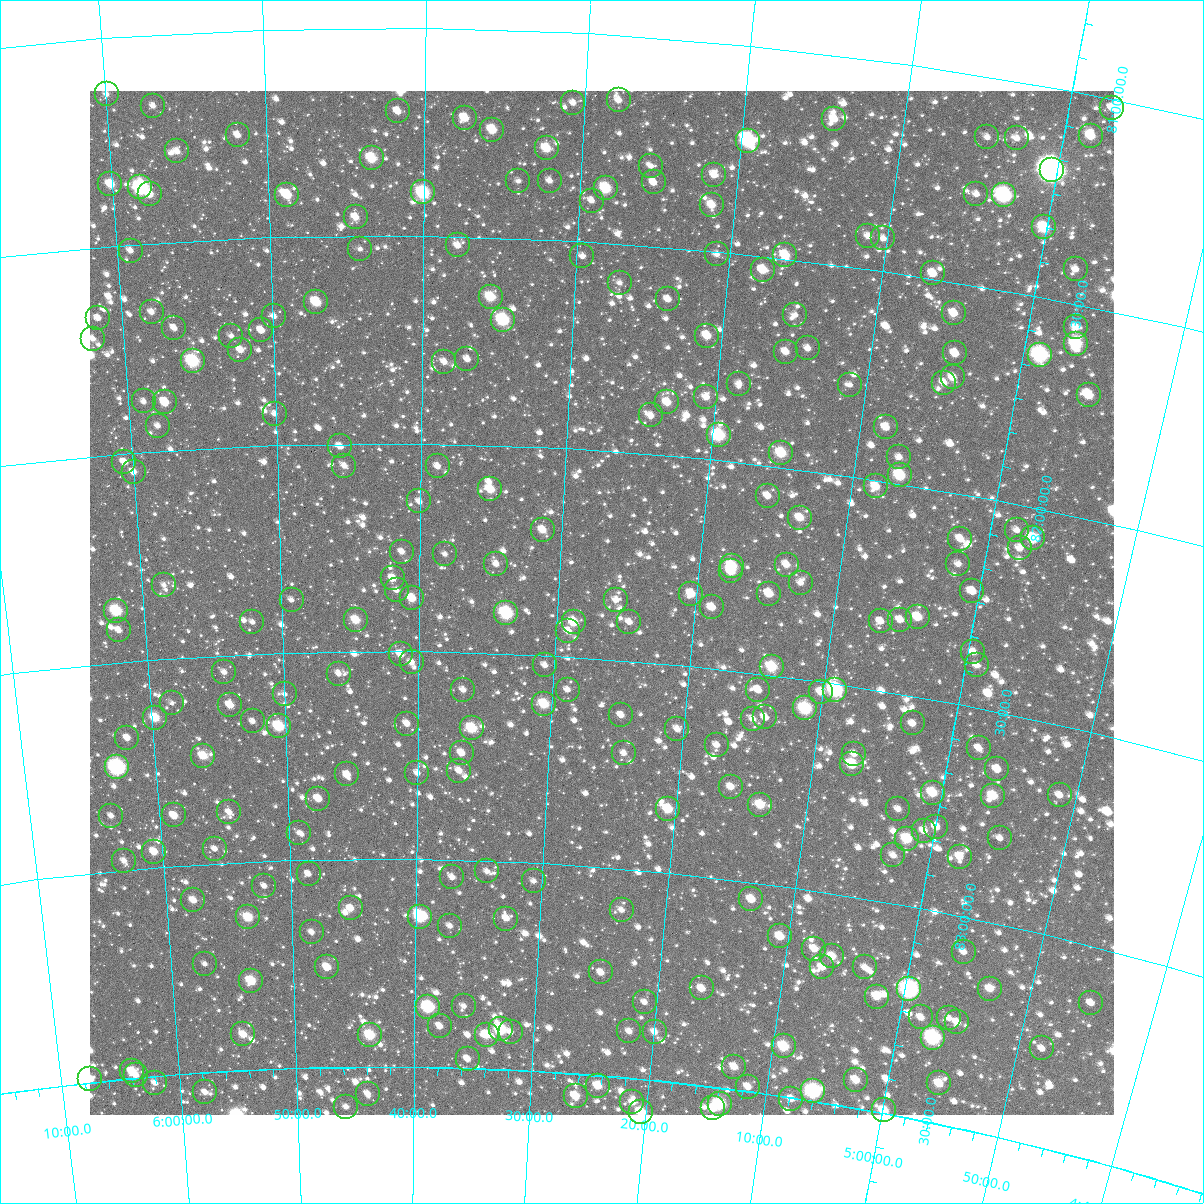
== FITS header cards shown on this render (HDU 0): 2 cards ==
NAXIS1  =                 1024
NAXIS2  =                 1024

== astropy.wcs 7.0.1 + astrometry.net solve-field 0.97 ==
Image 1024 x 1024 px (HDU 0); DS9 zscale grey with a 90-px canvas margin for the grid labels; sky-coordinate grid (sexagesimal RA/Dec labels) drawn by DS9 from the SOLVED WCS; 261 Tycho-2 reference stars matched to detected sources circled (green)
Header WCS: RA---TAN-SIP/DEC--TAN-SIP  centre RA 05:26:48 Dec +82:22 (81.70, +82.36 deg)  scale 8.66 arcsec/px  FOV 147.9' x 147.9'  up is +176 deg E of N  parity flipped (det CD > 0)
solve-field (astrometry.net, Tycho-2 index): VERIFIED the header's WCS against the Tycho-2 star catalogue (verified at 6 index scales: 15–261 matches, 0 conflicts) and refined it, rather than solving blind
Solved WCS: RA---TAN-SIP/DEC--TAN-SIP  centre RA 05:26:48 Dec +82:22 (81.70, +82.36 deg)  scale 8.66 arcsec/px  FOV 147.9' x 147.9'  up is +176 deg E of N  parity flipped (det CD > 0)
The solver's refit moves the header's centre by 0.17 arcsec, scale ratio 1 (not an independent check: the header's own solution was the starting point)
Tycho-2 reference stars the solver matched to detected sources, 261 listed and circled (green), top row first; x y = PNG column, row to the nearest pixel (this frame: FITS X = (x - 90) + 1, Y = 1024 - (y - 91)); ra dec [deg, ICRS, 3 dp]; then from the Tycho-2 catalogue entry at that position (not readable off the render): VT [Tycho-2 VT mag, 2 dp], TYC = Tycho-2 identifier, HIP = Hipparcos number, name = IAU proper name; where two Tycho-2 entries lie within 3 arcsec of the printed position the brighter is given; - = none
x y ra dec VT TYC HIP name
107 94 89.977 +81.135 11.53 4536-790-1 - -
619 100 81.969 +81.155 11.09 4536-944-1 - -
573 103 82.678 +81.168 11.94 4536-477-1 - -
153 106 89.263 +81.171 11.71 4536-945-1 - -
1112 108 74.355 +81.020 11.32 4523-644-1 - -
398 111 85.427 +81.200 10.90 4536-937-1 - -
465 118 84.368 +81.215 10.28 4536-633-1 - -
834 119 78.583 +81.152 10.73 4523-426-1 - -
492 130 83.930 +81.241 9.99 4536-930-1 - -
238 135 87.958 +81.250 11.23 4536-553-1 - -
1091 136 74.587 +81.096 10.35 4523-661-1 - -
987 137 76.172 +81.143 11.93 4523-676-1 - -
1017 138 75.717 +81.134 11.68 4523-836-1 - -
748 141 79.883 +81.227 8.21 4523-563-1 - -
547 148 83.061 +81.281 10.20 4536-502-1 - -
177 151 88.928 +81.283 11.20 4536-829-1 - -
372 158 85.840 +81.313 9.63 4536-389-1 - -
651 166 81.388 +81.309 11.96 4536-803-1 - -
1052 170 75.086 +81.194 5.24 4523-1181-1 23265 -
714 175 80.374 +81.317 11.01 4536-452-1 - -
518 181 83.492 +81.362 12.63 4536-830-1 - -
550 181 82.991 +81.358 11.53 4536-928-1 - -
654 182 81.325 +81.347 11.35 4536-800-1 - -
110 184 90.022 +81.351 10.03 4537-814-1 - -
140 187 89.547 +81.364 7.99 4536-346-1 28249 -
606 188 82.085 +81.369 9.33 4536-412-1 - -
423 192 85.015 +81.395 8.68 4536-807-1 - -
150 194 89.405 +81.382 10.41 4536-608-1 - -
976 194 76.194 +81.283 11.67 4523-269-1 - -
287 195 87.199 +81.399 10.42 4536-565-1 - -
1004 195 75.761 +81.274 7.98 4523-663-1 - -
592 201 82.299 +81.401 11.70 4536-966-1 - -
712 205 80.369 +81.390 10.48 4536-751-1 - -
356 217 86.101 +81.455 10.75 4536-760-1 - -
1044 227 75.046 +81.333 9.52 4523-465-1 - -
868 236 77.808 +81.421 11.38 4523-815-1 - -
883 238 77.563 +81.422 11.46 4523-745-1 - -
458 245 84.437 +81.522 11.23 4536-687-1 - -
360 249 86.031 +81.531 12.09 4536-576-1 - -
131 251 89.778 +81.514 11.60 4536-662-1 - -
717 254 80.211 +81.507 11.52 4536-638-1 - -
785 255 79.104 +81.492 9.87 4523-687-1 - -
582 256 82.396 +81.536 12.06 4536-440-1 - -
1076 269 74.420 +81.418 11.93 4523-155-1 - -
763 270 79.439 +81.533 10.16 4523-517-1 - -
933 273 76.683 +81.488 10.75 4523-318-1 - -
620 283 81.761 +81.594 11.98 4536-810-1 - -
491 297 83.878 +81.643 9.61 4536-690-1 - -
668 299 80.944 +81.625 11.59 4536-531-1 - -
316 302 86.764 +81.658 9.80 4536-896-1 - -
152 312 89.503 +81.665 11.59 4536-586-1 - -
954 313 76.242 +81.575 10.59 4523-802-1 - -
795 315 78.827 +81.632 12.46 4523-253-1 - -
274 316 87.475 +81.690 11.68 4536-486-1 - -
98 318 90.396 +81.670 11.24 4537-690-1 - -
503 320 83.656 +81.698 8.73 4536-293-1 26160 -
1076 327 74.234 +81.554 11.70 4523-215-1 - -
174 328 89.143 +81.707 11.62 4536-631-1 - -
261 330 87.693 +81.723 11.16 4536-933-1 - -
231 336 88.200 +81.733 12.09 4536-347-1 - -
707 336 80.247 +81.704 10.30 4536-297-1 - -
93 339 90.512 +81.719 11.34 4537-993-1 - -
1076 344 74.174 +81.594 9.05 4523-713-1 - -
808 348 78.553 +81.708 11.56 4523-169-1 - -
240 350 88.057 +81.768 10.87 4536-507-1 - -
786 352 78.911 +81.723 11.11 4523-242-1 - -
955 353 76.112 +81.669 10.77 4523-436-1 - -
1040 355 74.724 +81.636 8.05 4523-422-1 23154 -
467 359 84.234 +81.795 11.67 4536-329-1 - -
193 361 88.868 +81.788 8.66 4536-906-1 28007 -
444 362 84.621 +81.803 12.41 4536-754-1 - -
953 377 76.087 +81.727 10.86 4523-822-1 - -
944 383 76.218 +81.743 11.01 4523-730-1 - -
739 384 79.628 +81.811 11.27 4523-351-1 - -
850 385 77.773 +81.782 12.43 4523-629-1 - -
1089 395 73.795 +81.709 10.33 4523-507-1 - -
706 397 80.163 +81.851 10.97 4536-823-1 - -
144 401 89.739 +81.879 11.75 4536-603-1 - -
165 402 89.375 +81.884 10.47 4536-676-1 - -
667 402 80.813 +81.872 11.09 4536-602-1 - -
275 414 87.516 +81.924 11.91 4536-537-1 - -
651 415 81.075 +81.907 11.28 4536-657-1 - -
158 426 89.527 +81.939 11.56 4536-490-1 - -
886 427 77.071 +81.871 10.76 4523-209-1 - -
719 435 79.887 +81.940 8.88 4523-378-1 - -
340 446 86.399 +82.007 11.25 4536-770-1 - -
781 453 78.786 +81.965 9.66 4523-415-1 - -
899 457 76.768 +81.937 11.74 4523-417-1 - -
124 462 90.146 +82.021 11.09 4537-657-1 - -
344 466 86.330 +82.053 11.89 4536-550-1 - -
438 466 84.706 +82.054 11.27 4536-497-1 - -
134 472 89.999 +82.046 11.12 4536-462-1 - -
900 475 76.707 +81.981 9.39 4523-783-1 - -
876 486 77.088 +82.016 10.56 4523-308-1 - -
490 489 83.776 +82.106 10.18 4536-693-1 - -
768 496 78.930 +82.072 11.35 4523-389-1 - -
419 501 85.021 +82.139 11.46 4536-697-1 - -
800 518 78.322 +82.115 10.64 4523-600-1 - -
543 530 82.826 +82.198 10.79 4536-606-1 - -
1017 530 74.549 +82.062 11.26 4523-291-1 - -
1033 538 74.243 +82.073 9.41 4523-345-1 - -
960 539 75.490 +82.107 10.95 4523-448-1 - -
1020 548 74.437 +82.103 11.17 4523-568-1 - -
402 552 85.323 +82.260 11.63 4536-394-1 - -
445 554 84.555 +82.265 12.17 4536-388-1 - -
496 564 83.626 +82.285 11.49 4536-308-1 - -
958 564 75.447 +82.167 11.73 4523-202-1 - -
787 565 78.456 +82.231 10.93 4523-219-1 - -
732 566 79.419 +82.249 9.76 4523-256-1 24680 -
731 571 79.423 +82.262 10.16 4523-297-1 - -
393 578 85.478 +82.324 11.05 4536-303-1 - -
801 583 78.163 +82.270 11.72 4523-481-1 - -
164 585 89.604 +82.323 12.68 4536-384-1 - -
397 590 85.413 +82.353 11.78 4536-336-1 - -
972 591 75.114 +82.226 11.07 4523-325-1 - -
691 594 80.092 +82.326 10.48 4536-771-1 - -
769 594 78.699 +82.305 10.44 4523-388-1 - -
412 598 85.134 +82.372 10.31 4536-511-1 - -
292 600 87.318 +82.373 12.27 4536-934-1 - -
616 600 81.443 +82.356 11.36 4536-309-1 - -
712 607 79.699 +82.353 10.87 4523-251-1 - -
116 611 90.499 +82.376 9.01 4537-620-1 - -
506 613 83.414 +82.403 8.55 4536-627-1 - -
918 617 75.996 +82.310 10.15 4523-450-1 - -
356 620 86.154 +82.425 10.20 4536-970-1 - -
900 620 76.301 +82.323 11.39 4523-75-1 - -
881 621 76.646 +82.334 11.14 4523-514-1 - -
252 622 88.042 +82.423 12.47 4536-975-1 - -
574 622 82.178 +82.417 10.15 4536-969-1 - -
629 622 81.168 +82.407 11.27 4536-943-1 - -
119 630 90.487 +82.423 11.12 4537-999-1 - -
568 631 82.268 +82.438 11.24 4536-451-1 - -
973 652 74.898 +82.369 11.15 4523-500-1 - -
401 654 85.333 +82.507 11.06 4617-2082-1 - -
412 662 85.131 +82.525 11.76 4617-2077-1 - -
545 665 82.663 +82.523 12.00 4617-2165-1 - -
977 665 74.787 +82.399 11.77 4523-474-1 - -
772 667 78.495 +82.479 9.72 4523-82-1 24393 -
224 672 88.601 +82.541 11.60 4617-2265-1 - -
339 674 86.479 +82.554 12.25 4617-1991-1 - -
463 690 84.163 +82.590 11.47 4617-2146-1 - -
568 690 82.218 +82.580 11.50 4617-1910-1 - -
758 690 78.689 +82.539 11.17 4617-2010-1 - -
835 690 77.273 +82.514 8.19 4617-2075-1 23966 -
821 692 77.534 +82.524 10.85 4617-2076-1 - -
285 694 87.497 +82.600 12.03 4617-2078-1 - -
172 703 89.610 +82.608 12.15 4617-1886-1 - -
544 704 82.639 +82.617 9.63 4617-1871-1 - -
230 705 88.521 +82.621 10.70 4617-1830-1 - -
805 708 77.776 +82.569 8.82 4617-2035-1 - -
621 715 81.187 +82.631 11.56 4617-1809-1 - -
765 717 78.496 +82.602 11.35 4617-2174-1 - -
155 718 89.944 +82.640 10.19 4617-2240-1 - -
753 719 78.721 +82.610 11.50 4617-2171-1 - -
253 721 88.117 +82.662 11.86 4617-1774-1 - -
913 723 75.763 +82.565 11.47 4617-2020-1 - -
407 724 85.209 +82.674 12.02 4617-2187-1 - -
279 726 87.623 +82.676 9.23 4617-1746-1 - -
472 728 83.981 +82.682 9.57 4617-1691-1 - -
677 729 80.113 +82.653 11.52 4617-1837-1 - -
127 738 90.497 +82.683 11.01 4618-727-1 - -
717 745 79.344 +82.682 11.51 4617-1919-1 - -
979 748 74.466 +82.594 11.45 4617-1897-1 - -
462 753 84.163 +82.743 10.90 4617-1718-1 - -
624 753 81.082 +82.722 11.73 4617-1629-1 - -
854 754 76.749 +82.659 11.71 4617-1737-1 - -
203 756 89.083 +82.739 10.06 4617-1983-1 - -
852 764 76.763 +82.685 9.64 4617-1781-1 - -
117 767 90.737 +82.751 7.59 4618-753-1 28646 -
997 769 74.049 +82.635 11.08 4617-1836-1 - -
459 771 84.201 +82.785 11.00 4617-1618-1 - -
417 773 84.999 +82.793 11.76 4617-1510-1 - -
347 774 86.345 +82.796 11.02 4617-2192-1 - -
731 787 78.984 +82.778 11.17 4617-1601-1 - -
933 793 75.165 +82.720 9.84 4617-1633-1 - -
1060 795 72.801 +82.665 11.84 4617-1950-1 - -
993 796 74.024 +82.700 10.03 4617-2177-1 - -
318 799 86.910 +82.853 10.77 4617-1353-1 - -
760 805 78.382 +82.812 9.91 4617-1437-1 - -
668 809 80.141 +82.847 9.93 4617-1818-1 - -
898 809 75.753 +82.774 11.73 4617-1597-1 - -
229 812 88.645 +82.878 11.62 4617-1754-1 - -
174 815 89.718 +82.878 10.55 4617-1369-1 - -
111 816 90.935 +82.866 11.51 4618-1431-1 - -
936 827 74.979 +82.799 10.67 4617-1501-1 - -
924 831 75.196 +82.814 11.04 4617-1882-1 - -
299 833 87.302 +82.934 12.37 4617-1185-1 - -
1000 838 73.736 +82.797 11.92 4617-1663-1 - -
907 839 75.488 +82.840 9.62 4617-1526-1 - -
215 849 88.966 +82.964 12.20 4617-1308-1 - -
154 852 90.157 +82.961 10.54 4618-905-1 - -
893 855 75.696 +82.885 11.60 4617-2257-1 - -
960 857 74.426 +82.859 10.97 4617-1786-1 - -
124 861 90.760 +82.977 11.78 4618-1291-1 - -
487 871 83.597 +83.026 12.08 4617-1456-1 - -
309 874 87.137 +83.034 12.22 4617-1123-1 - -
452 877 84.281 +83.042 11.46 4617-1426-1 - -
534 881 82.662 +83.044 11.68 4617-1294-1 - -
264 886 88.025 +83.059 11.79 4617-1642-1 - -
751 899 78.322 +83.041 10.45 4617-1687-1 - -
193 900 89.452 +83.085 10.78 4617-982-1 - -
351 908 86.309 +83.119 10.85 4617-1265-1 - -
622 910 80.877 +83.099 11.90 4617-1581-1 - -
248 917 88.377 +83.133 9.87 4617-978-1 - -
420 917 84.907 +83.140 8.97 4617-957-1 - -
506 919 83.172 +83.138 11.41 4617-1728-1 - -
450 926 84.308 +83.159 12.10 4617-1173-1 - -
312 932 87.102 +83.174 11.73 4617-1903-1 - -
780 936 77.656 +83.120 10.37 4617-1686-1 - -
814 949 76.940 +83.138 11.07 4617-962-1 - -
964 952 73.978 +83.082 11.64 4617-1932-1 - -
832 956 76.560 +83.149 10.55 4617-1839-1 - -
205 964 89.301 +83.239 12.20 4617-745-1 - -
327 967 86.803 +83.259 10.38 4617-956-1 - -
822 967 76.723 +83.178 10.98 4617-1254-1 - -
865 967 75.878 +83.162 11.21 4617-780-1 - -
601 972 81.190 +83.253 11.25 4617-1479-1 - -
251 981 88.373 +83.286 9.69 4617-901-1 - -
702 988 79.101 +83.269 10.94 4617-682-1 - -
909 989 74.905 +83.196 7.64 4617-1694-1 23206 -
990 989 73.315 +83.156 10.71 4617-1149-1 - -
877 997 75.528 +83.227 10.27 4617-2168-1 - -
645 1002 80.244 +83.316 12.14 4617-1352-1 - -
1091 1003 71.268 +83.133 11.28 4617-1236-1 - -
464 1006 83.977 +83.352 11.85 4617-1020-1 - -
428 1007 84.715 +83.356 8.66 4617-1069-1 - -
921 1017 74.569 +83.257 10.92 4617-959-1 - -
949 1018 74.004 +83.245 11.37 4617-1115-1 - -
957 1022 73.825 +83.251 11.54 4617-717-1 - -
440 1026 84.472 +83.401 11.12 4617-1411-1 - -
501 1029 83.194 +83.404 9.10 4617-1014-1 25989 -
629 1031 80.505 +83.389 11.99 4617-1184-1 - -
511 1032 82.983 +83.410 12.05 4617-2206-1 - -
655 1032 79.977 +83.384 11.22 4617-426-1 - -
243 1034 88.589 +83.414 10.54 4617-973-1 - -
370 1035 85.932 +83.424 9.40 4617-1114-1 - -
487 1035 83.480 +83.419 10.11 4617-739-1 - -
933 1038 74.244 +83.299 8.13 4617-1097-1 23010 -
784 1046 77.261 +83.381 9.51 4617-1200-1 - -
1042 1048 72.011 +83.268 11.83 4617-877-1 - -
468 1059 83.868 +83.478 11.00 4617-632-1 - -
734 1067 78.236 +83.446 10.66 4617-1322-1 - -
132 1071 90.984 +83.483 10.48 4618-1140-1 - -
136 1075 90.913 +83.493 11.03 4618-1382-1 - -
90 1079 91.878 +83.492 10.86 4618-570-1 - -
856 1080 75.660 +83.433 10.46 4617-1090-1 - -
155 1083 90.521 +83.516 11.67 4618-1430-1 - -
939 1083 73.933 +83.404 10.29 4617-2115-1 - -
598 1086 81.067 +83.526 10.27 4617-859-1 - -
748 1087 77.892 +83.489 10.99 4617-2273-1 - -
813 1091 76.505 +83.477 7.89 4617-1976-1 - -
205 1092 89.470 +83.547 11.61 4617-486-1 - -
368 1094 85.987 +83.565 11.28 4617-172-1 - -
576 1096 81.528 +83.554 10.28 4617-743-1 - -
791 1099 76.945 +83.503 10.88 4617-951-1 - -
632 1102 80.305 +83.558 11.33 4617-220-1 - -
720 1104 78.443 +83.540 8.80 4617-967-1 24374 -
346 1107 86.455 +83.596 12.43 4617-1832-1 - -
713 1108 78.581 +83.552 10.62 4617-450-1 - -
884 1110 74.964 +83.494 9.79 4617-940-1 - -
641 1112 80.096 +83.579 9.76 4617-675-1 - -